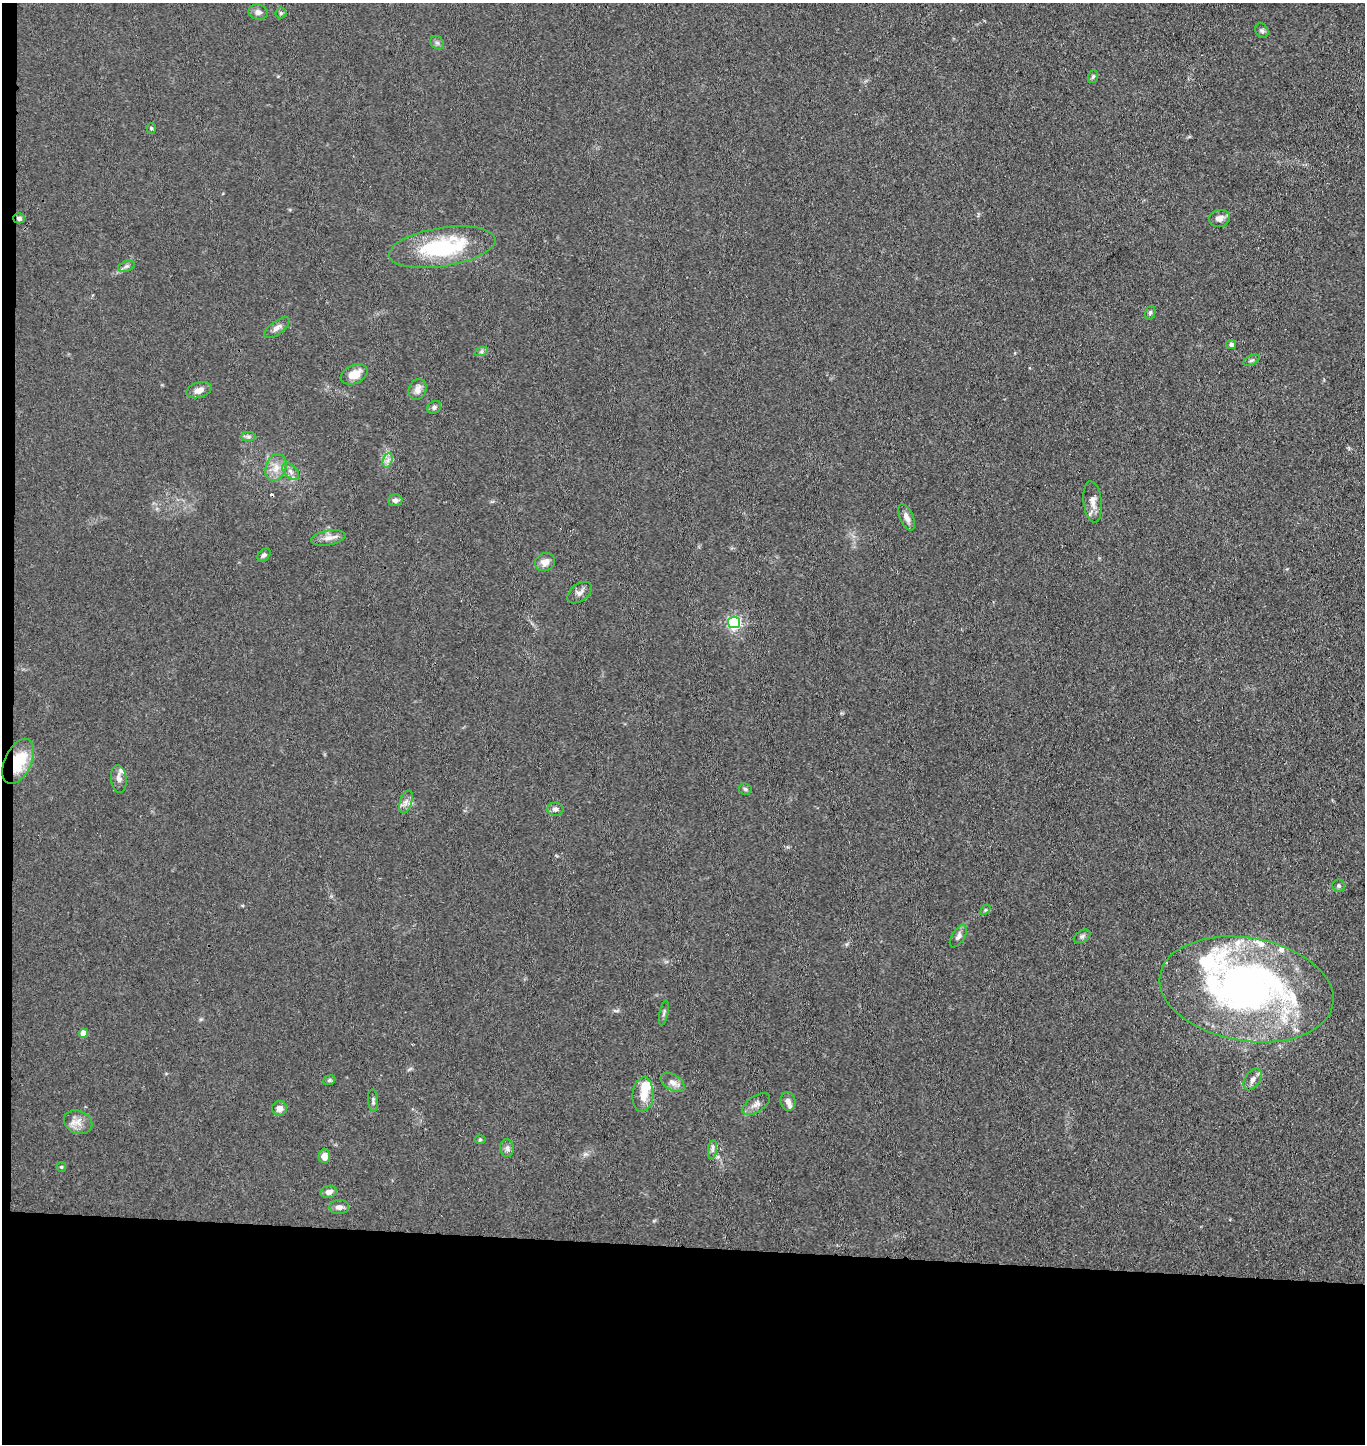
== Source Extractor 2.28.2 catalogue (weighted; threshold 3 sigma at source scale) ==
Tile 7 of 3 x 3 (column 1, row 3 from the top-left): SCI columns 158-1520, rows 4-1445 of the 4410 x 4332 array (HDU 1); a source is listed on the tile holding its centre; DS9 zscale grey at full resolution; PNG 1367 x 1446 px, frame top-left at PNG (2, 3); each listed source drawn as its Kron ellipse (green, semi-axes under 4 px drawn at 4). Shown black and unused: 14% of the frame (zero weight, under 3 of 4 exposures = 5% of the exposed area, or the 3 px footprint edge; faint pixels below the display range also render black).
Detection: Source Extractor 2.28.2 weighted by HDU 2 'WHT'; one run over the whole footprint, this tile lists its part. Background 0.089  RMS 0.0074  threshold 0.0333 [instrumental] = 3 sigma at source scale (4.5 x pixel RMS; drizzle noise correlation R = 1.50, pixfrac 1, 0.05/0.05 arcsec/px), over >= 5 px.
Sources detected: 68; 2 inside a brighter object's white glare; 1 cosmic-ray / hot-pixel residue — neither listed nor drawn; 6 inside a brighter listed object's ellipse — not listed separately; the other 59 listed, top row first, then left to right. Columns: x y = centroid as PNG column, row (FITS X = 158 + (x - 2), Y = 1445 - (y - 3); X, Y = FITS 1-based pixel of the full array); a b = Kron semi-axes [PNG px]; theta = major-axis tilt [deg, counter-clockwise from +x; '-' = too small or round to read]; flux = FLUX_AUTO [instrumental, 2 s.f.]
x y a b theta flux
258 12 10 7 -13 3.4
281 13 5 5 - 1.4
1262 31 8 6 -56 2
437 43 7 6 - 1.9
1093 77 6 5 - 1.2
151 128 5 4 - 1.1
19 218 6 5 - 1.9
1219 218 10 8 11 4.4
442 247 54 19 9 69
126 266 8 5 19 2
1150 313 7 5 72 1.6
277 328 15 6 36 3.7
1231 344 5 4 - 1.9
481 352 7 4 19 1.4
1252 360 8 4 26 1.5
354 374 14 9 25 9.6
418 389 11 8 67 4.5
199 390 13 7 17 5.3
434 407 7 6 - 1.8
248 437 7 4 0 1.7
388 460 7 4 71 2.7
276 468 14 10 69 7.8
291 471 10 6 -46 3.3
395 500 7 6 - 2.6
1093 502 21 9 -84 6.6
906 517 14 6 -66 4.8
328 538 17 7 10 5.1
264 555 8 5 44 1.9
545 562 10 9 - 5.6
580 593 14 8 36 3.9
734 622 6 6 - 140
18 761 24 13 64 31
119 779 14 8 -82 4
745 789 6 5 - 1.4
406 802 12 6 72 3.7
555 809 8 6 -1 2.4
1339 886 6 6 - 1.5
985 910 6 4 45 0.96
958 936 12 6 57 3
1082 936 9 5 29 1.9
1246 989 87 51 -10 340
664 1013 12 2 78 1.3
83 1033 4 4 - 8
1253 1079 12 7 57 3.6
329 1080 6 4 22 1.2
673 1082 13 8 -33 4.5
643 1095 17 10 85 11
373 1100 11 5 -87 1.8
788 1101 9 7 -77 3.5
756 1104 16 8 34 4.5
280 1108 7 7 - 4.7
78 1122 14 11 -23 7.2
480 1140 6 4 0 0.97
507 1148 9 7 -84 2.9
713 1150 9 4 82 2
324 1156 7 6 - 5.5
61 1167 5 4 - 0.87
329 1192 8 6 15 3.9
339 1207 10 7 3 3.7
Overlapping masked pixels (flux is a lower limit): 2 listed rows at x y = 19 218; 18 761